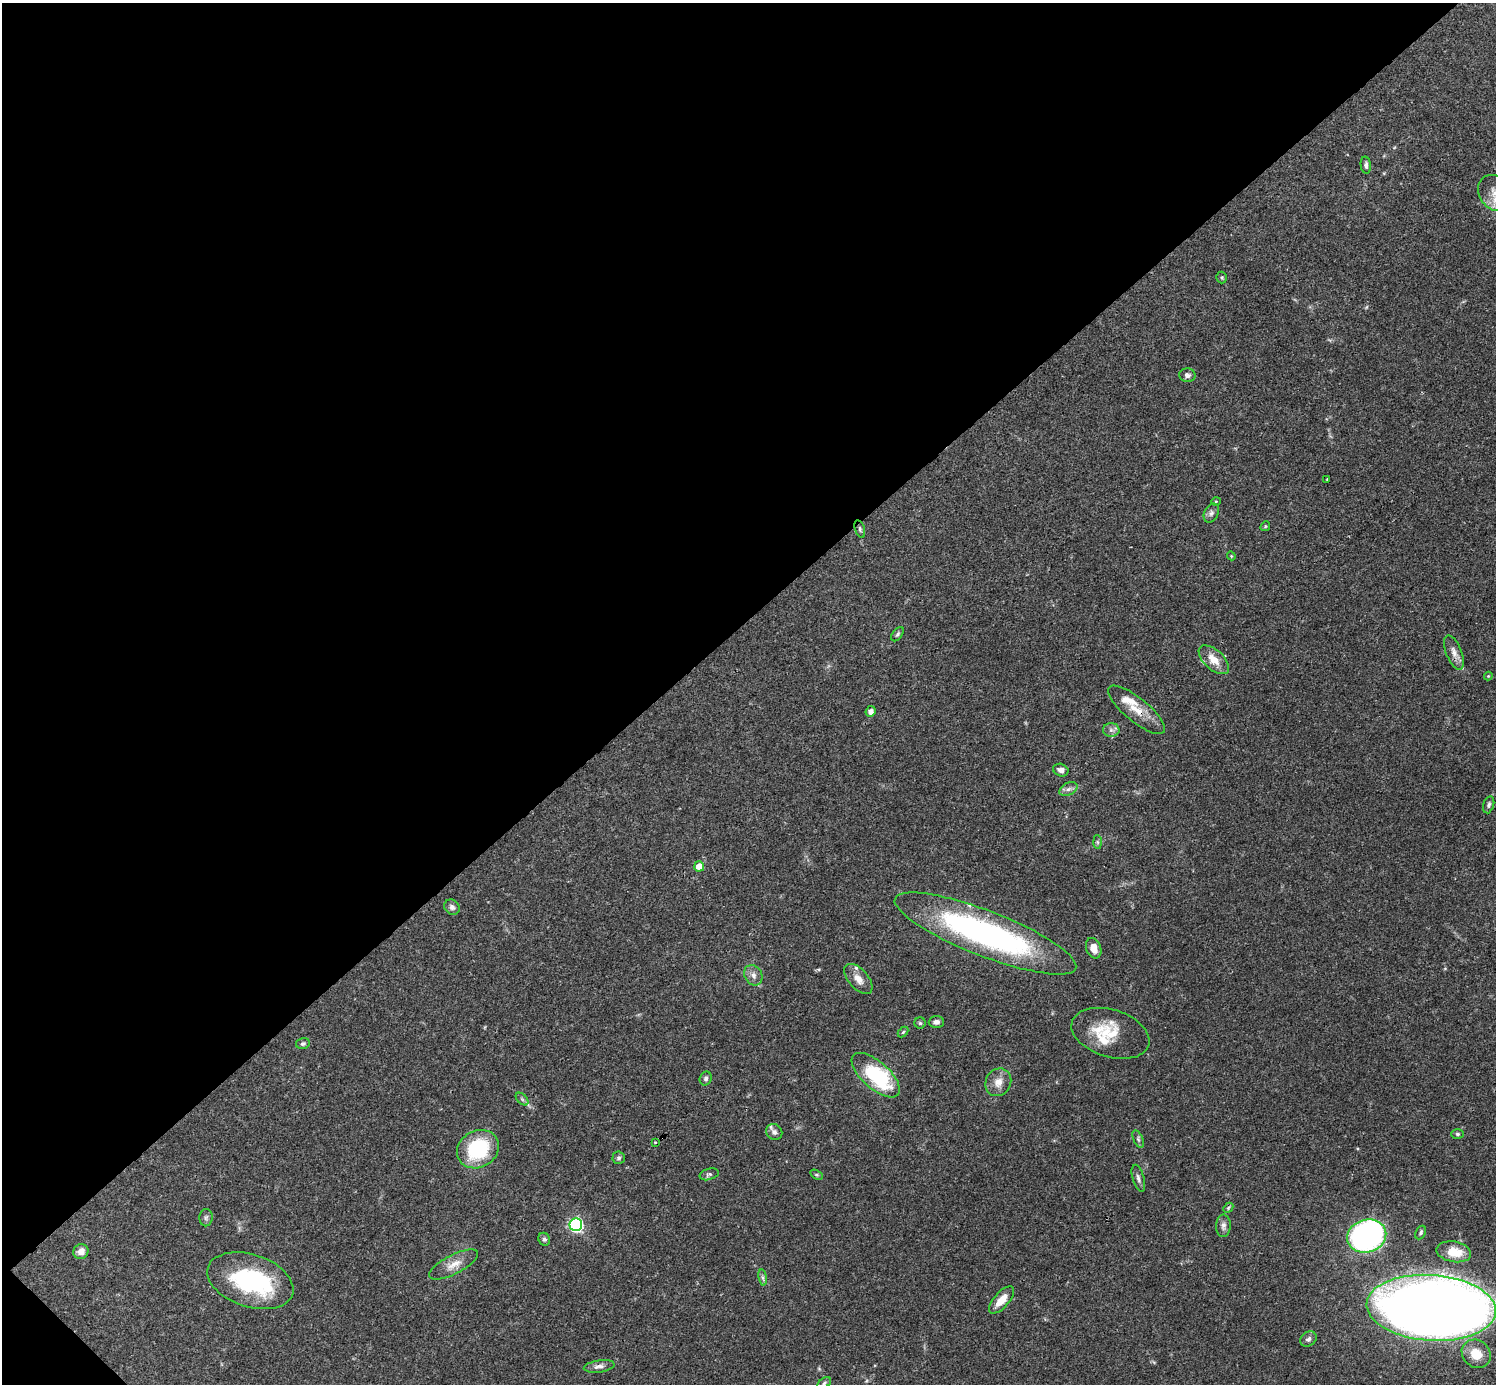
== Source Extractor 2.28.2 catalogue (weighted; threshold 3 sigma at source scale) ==
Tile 5 of 4 x 4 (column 1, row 2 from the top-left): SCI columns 1-1494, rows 2920-4301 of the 5982 x 5981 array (HDU 1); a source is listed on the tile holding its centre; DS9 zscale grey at full resolution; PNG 1498 x 1386 px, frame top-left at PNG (2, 3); each listed source drawn as its Kron ellipse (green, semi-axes under 4 px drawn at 4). Shown black and unused: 45% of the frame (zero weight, under 3 of 4 exposures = <1% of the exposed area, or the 3 px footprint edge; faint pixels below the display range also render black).
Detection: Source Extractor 2.28.2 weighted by HDU 2 'WHT'; one run over the whole footprint, this tile lists its part. Background 0.0411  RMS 0.0027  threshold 0.012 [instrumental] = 3 sigma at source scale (4.5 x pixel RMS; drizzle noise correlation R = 1.50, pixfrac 1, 0.05/0.05 arcsec/px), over >= 5 px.
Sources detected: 70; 7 inside a brighter listed object's ellipse — not listed separately; the other 63 listed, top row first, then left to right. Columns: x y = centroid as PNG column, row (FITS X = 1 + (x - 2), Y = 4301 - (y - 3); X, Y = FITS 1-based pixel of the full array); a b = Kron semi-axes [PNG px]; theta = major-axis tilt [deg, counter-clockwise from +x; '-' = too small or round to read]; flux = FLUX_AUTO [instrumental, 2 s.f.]
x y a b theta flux
1366 165 8 5 -84 0.67
1495 193 19 15 -53 4.3
1222 277 6 5 - 0.4
1187 375 8 7 - 0.99
1327 479 3 2 - 0.17
1216 502 4 3 - 0.3
1211 513 10 7 62 0.92
1265 526 5 4 - 0.31
860 529 9 4 -73 0.6
1231 556 4 4 - 0.23
897 634 8 5 53 0.53
1454 652 18 7 -69 2
1214 660 18 9 -43 3.7
1488 676 4 4 - 0.25
1137 710 35 12 -39 5.3
871 711 5 5 - 1.3
1111 730 8 6 -2 0.95
1061 770 8 6 -20 1.2
1068 789 9 6 26 1
1489 805 9 5 72 0.69
1098 842 7 4 -88 0.45
699 866 5 5 - 4.3
452 907 8 7 - 1
985 933 97 22 -21 80
1094 948 10 7 -70 2.3
753 975 11 8 -58 1.5
858 979 18 9 -49 2.5
936 1022 7 6 - 1
920 1023 5 5 - 0.46
903 1032 6 4 46 0.36
1110 1033 40 23 -17 10
303 1044 7 5 14 0.59
876 1075 30 13 -41 22
706 1078 7 6 - 0.69
998 1082 14 12 58 2.8
522 1099 7 4 -46 0.54
774 1132 8 7 - 0.93
1457 1134 6 5 - 0.47
1138 1139 9 4 -66 0.63
655 1142 3 3 - 0.35
478 1149 22 18 30 18
619 1158 6 6 - 0.55
709 1174 10 5 15 0.66
817 1175 7 4 -31 0.35
1138 1178 14 5 -74 1
1228 1208 6 4 47 0.37
206 1218 9 6 87 0.73
576 1225 6 6 - 54
1223 1226 11 7 89 1.2
1421 1232 7 5 64 0.54
1367 1236 20 16 17 81
544 1239 6 5 - 0.62
81 1252 8 7 - 2
1454 1252 17 10 -10 5.7
454 1264 27 9 28 3.2
763 1277 8 4 -81 0.66
250 1281 44 26 -18 29
1001 1300 17 7 48 3.5
1431 1308 65 33 -4 610
1308 1339 9 7 34 0.85
1476 1354 15 13 -40 5.3
599 1366 15 6 8 1.3
824 1383 7 5 36 0.52
Overlapping masked pixels (flux is a lower limit): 1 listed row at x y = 1137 710
Isophote crosses this tile's border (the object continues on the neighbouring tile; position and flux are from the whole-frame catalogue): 2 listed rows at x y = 1495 193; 1431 1308